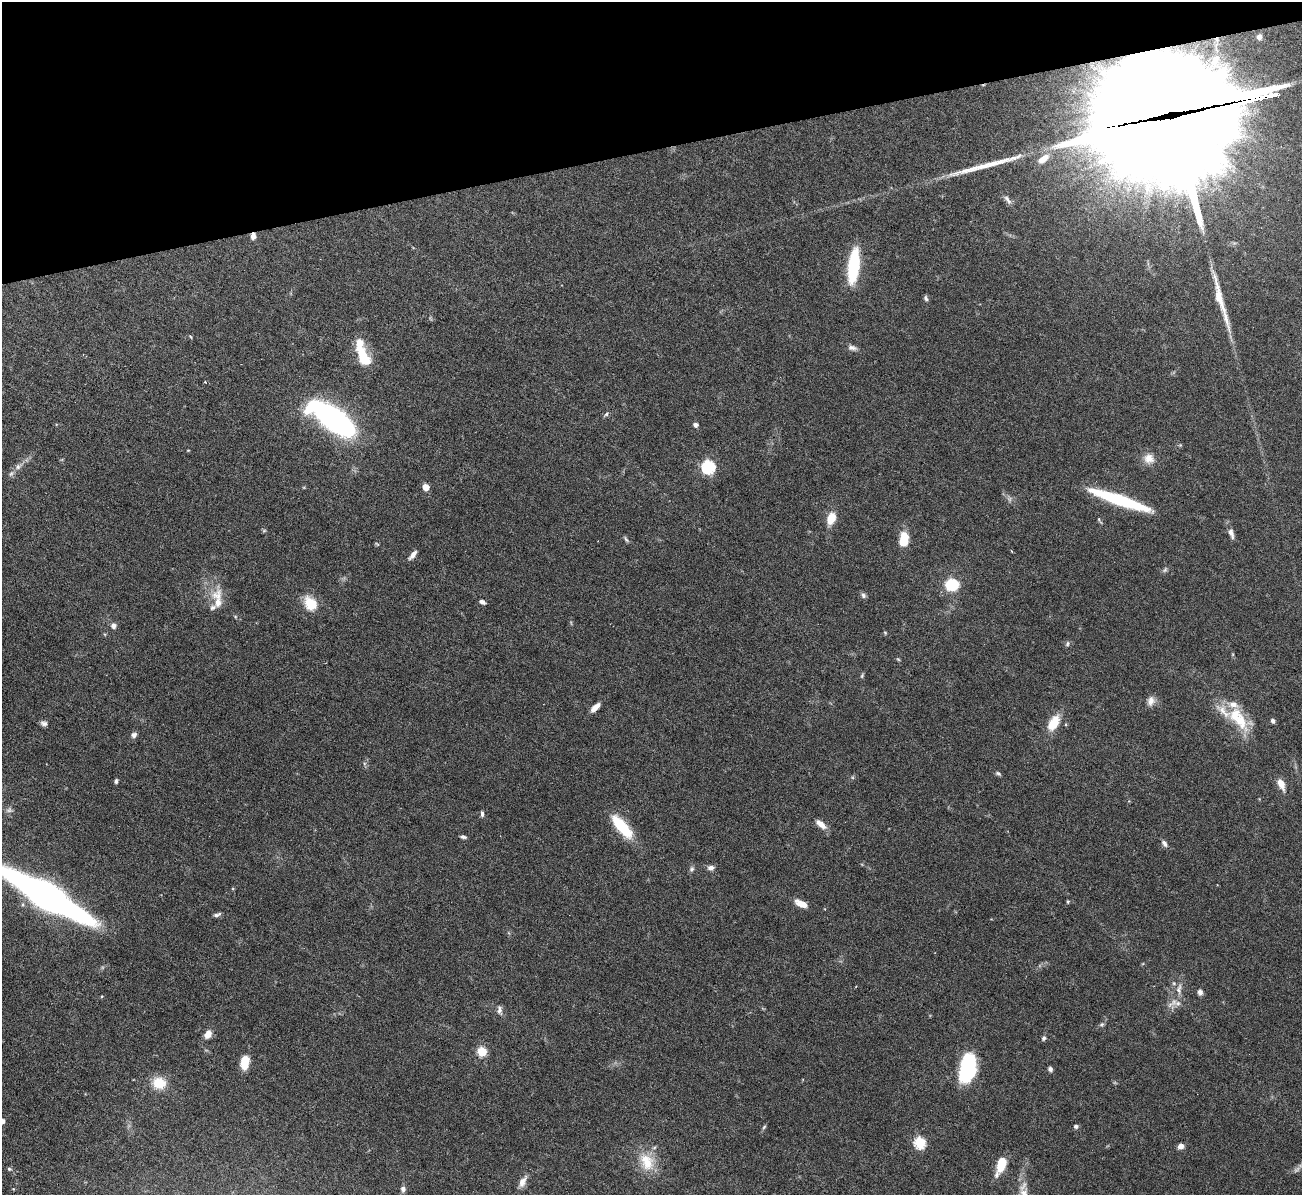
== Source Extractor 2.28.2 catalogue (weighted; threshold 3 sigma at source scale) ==
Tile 3 of 4 x 4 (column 3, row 1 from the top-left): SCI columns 2599-3898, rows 3724-4916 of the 5198 x 5182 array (HDU 1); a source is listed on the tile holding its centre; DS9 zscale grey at full resolution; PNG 1304 x 1197 px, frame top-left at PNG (2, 2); no overlay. Shown black and unused: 13% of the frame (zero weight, under 3 of 6 exposures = <1% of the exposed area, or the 3 px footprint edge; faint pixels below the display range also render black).
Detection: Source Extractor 2.28.2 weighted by HDU 2 'WHT'; one run over the whole footprint, this tile lists its part. Background 0.09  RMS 0.0033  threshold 0.0134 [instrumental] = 3 sigma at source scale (4.09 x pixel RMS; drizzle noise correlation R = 1.36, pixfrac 0.8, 0.05/0.05 arcsec/px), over >= 5 px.
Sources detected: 106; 5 too faint to see at this stretch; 4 inside a brighter object's white glare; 2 long thin detections or spike segments (spike, bleed or trail) — not listed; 10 inside a brighter listed object's ellipse — not listed separately; the other 85 listed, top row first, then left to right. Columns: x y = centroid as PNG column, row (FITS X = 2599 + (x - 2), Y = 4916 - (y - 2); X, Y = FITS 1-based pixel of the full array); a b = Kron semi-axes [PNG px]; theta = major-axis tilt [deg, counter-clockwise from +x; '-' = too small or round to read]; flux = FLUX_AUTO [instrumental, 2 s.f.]
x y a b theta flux
1259 37 4 4 - 1.1
1171 106 80 72 -69 6800
1043 159 15 7 37 3.2
1007 200 14 6 -52 1.3
253 236 8 6 86 1.4
853 266 33 10 83 22
926 298 7 5 -61 0.69
190 337 5 3 - 0.31
852 348 12 7 -15 1.4
363 356 25 11 -62 9.3
205 382 4 3 - 0.27
606 414 8 4 50 0.58
334 419 30 13 -37 120
695 425 5 4 - 1.2
1180 445 5 4 - 0.35
188 450 5 3 - 0.22
1149 458 15 14 - 3.3
18 466 13 7 37 1.8
708 467 6 6 - 47
426 487 5 5 - 4.8
1120 500 62 9 -19 24
831 518 14 9 71 5
1099 519 7 3 -82 0.42
264 531 6 4 20 0.38
1231 533 15 6 -73 1.6
626 539 10 4 -49 0.66
904 539 16 10 86 6.4
377 544 7 3 -35 0.31
413 555 11 5 51 1.8
952 585 10 9 - 15
863 595 9 6 -63 0.76
218 602 33 10 88 5.4
482 602 8 5 -24 0.96
310 603 18 14 -57 6.8
235 616 6 4 -19 0.39
113 626 6 5 - 1.5
885 633 5 5 - 0.34
104 634 5 3 - 0.27
1067 644 8 5 63 0.61
898 659 6 4 -44 0.36
862 676 6 4 70 0.44
1151 701 12 9 75 2
595 707 11 5 44 2.6
1241 721 34 20 -48 11
1273 721 5 5 - 1
44 723 8 6 -19 1
1053 723 20 10 61 6.4
134 735 7 6 - 1.1
998 773 7 5 -26 0.61
116 781 5 4 - 0.65
1281 784 14 7 -66 3.1
482 814 8 4 -86 0.74
821 824 17 7 -40 2.4
622 827 30 11 -50 13
463 837 8 4 -12 0.68
1164 843 9 6 -56 1.2
711 868 8 6 0 1.4
691 869 8 6 63 0.79
47 896 65 15 -30 250
1068 901 5 4 - 0.38
801 904 15 7 -26 3.5
217 915 10 5 19 0.91
1179 989 17 7 84 2.3
1200 992 7 6 - 1.1
102 996 5 3 - 0.28
500 1010 14 7 -84 1.3
1102 1025 7 5 27 0.59
208 1034 10 7 58 2.6
1044 1038 6 5 - 0.79
482 1052 5 5 - 18
245 1063 15 9 82 4.9
967 1068 30 16 78 22
1050 1069 5 5 - 0.93
159 1083 18 16 -12 6.1
2 1121 4 4 - 1.8
1076 1126 6 5 - 0.71
764 1127 7 4 46 0.46
920 1142 6 6 - 30
1181 1146 6 5 - 1.9
647 1162 27 19 -63 8.9
1001 1164 15 8 74 7.4
9 1169 6 5 - 0.58
522 1182 16 7 61 2.5
13 1189 4 4 - 0.28
403 1189 8 6 88 1.2
Overlapping masked pixels (flux is a lower limit): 2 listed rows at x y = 1171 106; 253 236
Isophote crosses this tile's border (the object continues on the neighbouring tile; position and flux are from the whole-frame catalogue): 2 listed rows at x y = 47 896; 2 1121